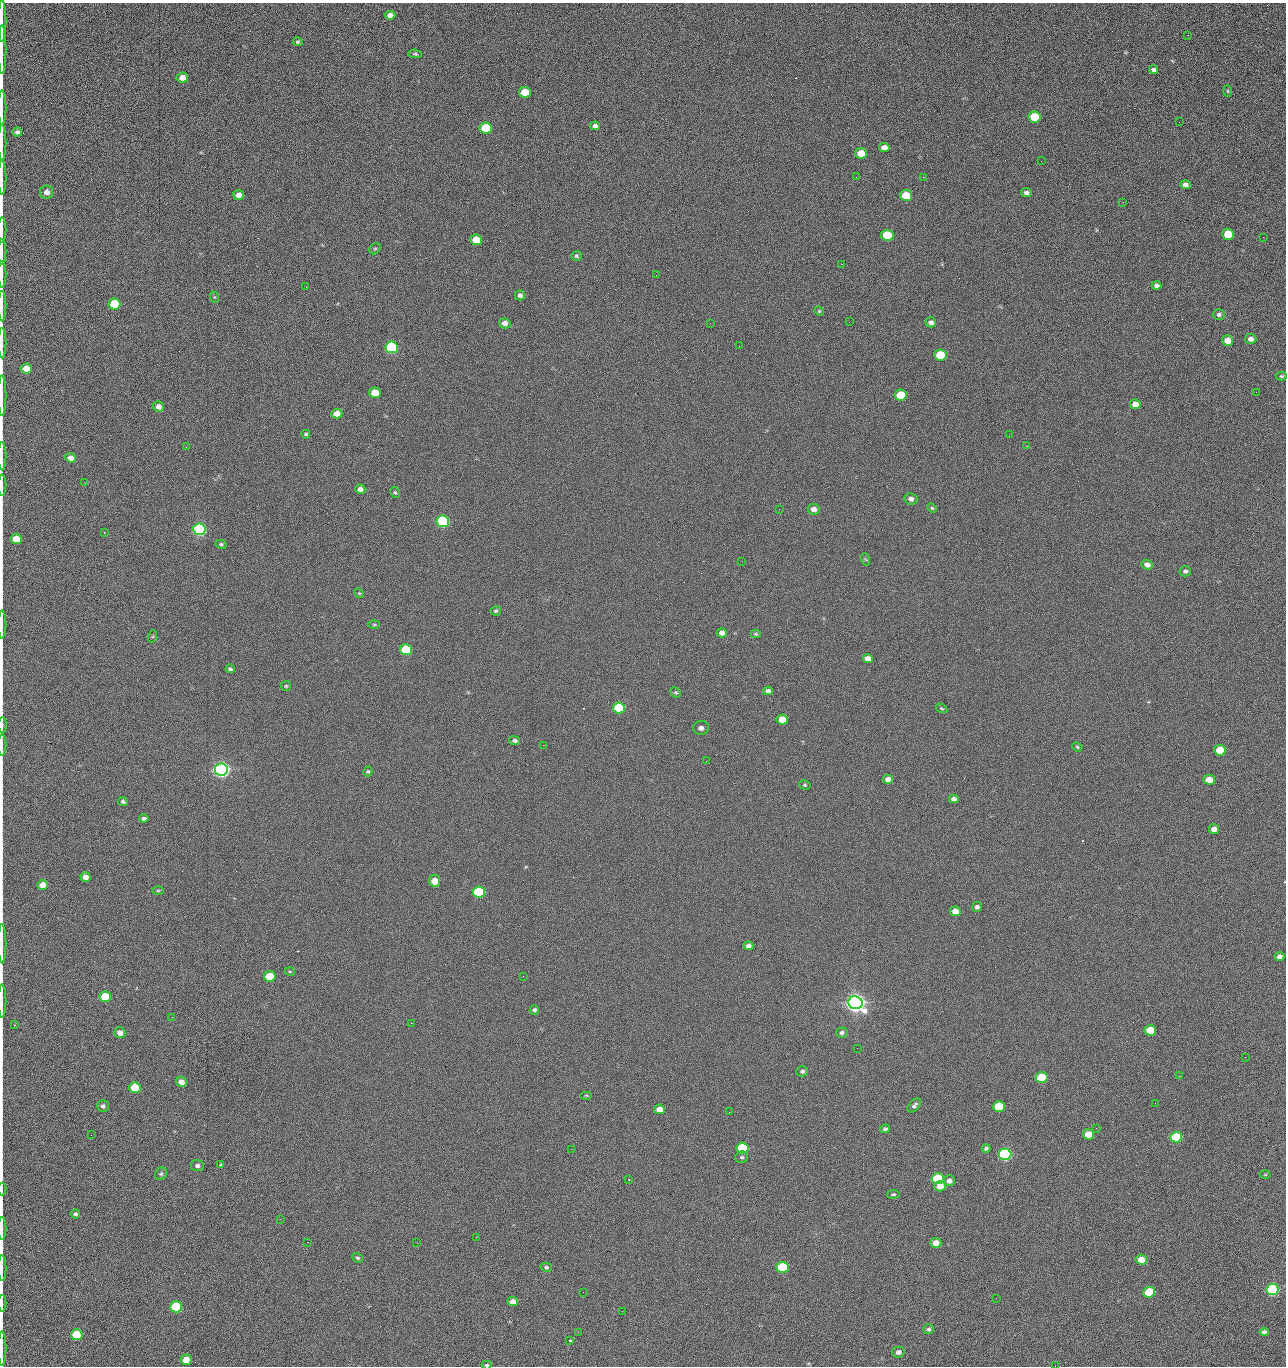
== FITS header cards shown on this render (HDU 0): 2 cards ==
NAXIS1  =                 1284 /fastest changing axis
NAXIS2  =                 1364 /next to fastest changing axis

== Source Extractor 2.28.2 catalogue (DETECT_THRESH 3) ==
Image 1284 x 1364 px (HDU 0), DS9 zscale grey, 1 PNG px = 1 image px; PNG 1288 x 1368 px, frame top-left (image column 1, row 1364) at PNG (2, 3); each listed source drawn as its Kron ellipse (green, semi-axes under 4 px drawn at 4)
Background 121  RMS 14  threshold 43.2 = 3 sigma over >= 5 px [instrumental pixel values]
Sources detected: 210; all 210 listed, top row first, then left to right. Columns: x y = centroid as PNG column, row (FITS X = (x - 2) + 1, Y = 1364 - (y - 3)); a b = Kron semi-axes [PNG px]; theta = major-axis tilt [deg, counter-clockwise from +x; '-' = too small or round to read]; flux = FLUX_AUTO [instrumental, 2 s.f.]
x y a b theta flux
390 15 5 4 - 4.5e+03
2 21 21 2 90 3.8e+03
1188 35 3 2 - 1.2e+03
298 42 5 4 - 1.6e+03
2 50 24 2 90 4.6e+03
415 54 7 4 -8 1.4e+03
1154 70 5 4 - 2.6e+03
182 78 6 5 - 8.7e+03
1227 91 5 3 - 1.0e+03
525 92 6 5 - 2.3e+04
2 107 17 2 90 3.1e+03
1035 117 6 5 - 4.3e+04
1179 122 2 2 - 1.2e+03
595 126 5 4 - 3.5e+03
486 128 6 5 - 5.4e+04
17 132 5 4 - 2.8e+03
2 143 18 2 90 2.9e+03
884 147 5 4 - 6.3e+03
861 153 6 5 - 1.6e+04
1041 161 2 2 - 1.7e+03
856 177 2 2 - 2.3e+03
923 177 2 2 - 1.8e+04
2 178 17 2 90 2.7e+03
1185 185 5 4 - 3.5e+03
47 192 6 6 - 5.2e+03
1026 193 5 4 - 2.7e+03
239 195 5 5 - 6.2e+03
906 195 6 5 - 2.8e+04
1123 202 3 2 - 9.2e+02
2 230 12 2 90 1.9e+03
1228 234 6 5 - 2.4e+04
887 235 6 5 - 4.2e+04
1263 237 3 2 - 8.2e+02
476 240 6 5 - 2.0e+04
375 249 6 5 - 1.4e+03
2 252 13 2 90 2.1e+03
576 256 5 5 - 1.7e+03
841 264 2 2 - 2.7e+04
2 274 13 2 90 1.6e+03
656 275 2 2 - 1.4e+03
1156 285 5 4 - 2.4e+03
306 287 2 2 - 6.9e+02
520 295 5 5 - 3.0e+03
214 297 6 4 -71 1.1e+03
114 304 6 5 - 5.2e+04
2 306 15 2 90 2.9e+03
819 311 5 4 - 1.0e+03
1219 315 6 5 - 2.2e+03
849 322 2 2 - 4.5e+02
931 322 5 5 - 3.8e+03
505 323 6 5 - 5.1e+03
710 323 2 2 - 3.3e+03
1251 339 6 5 - 4.3e+03
1227 341 5 5 - 9.9e+03
2 343 15 2 90 2.3e+03
739 346 2 2 - 4.0e+02
392 347 6 6 - 1.6e+05
940 355 6 5 - 4.0e+04
26 368 5 5 - 1.1e+04
1281 376 5 4 - 1.5e+03
1256 392 2 2 - 1.4e+03
375 393 6 5 - 2.0e+04
901 395 6 5 - 3.3e+04
2 396 20 2 90 3.4e+03
1135 404 5 5 - 9.5e+03
158 407 5 5 - 4.9e+03
337 414 5 4 - 9.6e+03
306 434 4 3 - 1.4e+03
1009 435 2 2 - 3.1e+03
1027 446 2 2 - 5.4e+02
186 447 2 2 - 3.1e+03
2 456 14 2 90 2.2e+03
71 458 5 4 - 6.2e+03
85 483 3 2 - 9.5e+02
2 485 10 2 90 1.7e+03
360 489 5 4 - 5.1e+03
395 492 6 4 -61 1.4e+03
911 499 6 5 - 3.7e+03
932 508 5 4 - 1.3e+03
779 509 2 2 - 4.9e+02
814 509 6 5 - 5.1e+03
443 521 6 5 - 2.0e+05
199 529 6 6 - 3.3e+05
104 532 2 2 - 6.2e+02
16 539 5 5 - 1.9e+04
221 544 5 4 - 1.4e+03
865 559 6 4 -70 1.1e+03
742 561 3 2 - 7.6e+02
1147 565 5 4 - 5.2e+03
1185 571 6 5 - 2.4e+03
359 593 5 4 - 1.1e+03
496 611 5 4 - 1.7e+03
2 624 14 2 90 2.1e+03
374 625 6 4 0 1.1e+03
722 633 5 4 - 5.1e+03
756 634 5 4 - 1.3e+03
153 636 6 4 71 9.5e+02
406 650 6 5 - 9.1e+04
868 659 5 4 - 7.0e+03
230 669 4 3 - 1.8e+03
286 686 5 5 - 1.2e+03
768 691 5 4 - 3.8e+03
676 692 6 4 -42 1.4e+03
619 708 6 5 - 7.1e+04
941 708 6 3 -30 1.1e+03
782 719 5 5 - 1.5e+04
2 725 8 3 89 1.5e+03
701 728 8 7 - 4.7e+03
515 741 5 4 - 2.6e+03
2 745 10 2 90 1.7e+03
543 745 2 2 - 3.3e+03
1077 747 5 4 - 1.2e+03
1220 750 6 5 - 2.6e+04
706 761 2 2 - 2.0e+03
221 769 6 6 - 7.3e+05
368 772 5 4 - 1.3e+03
888 779 5 4 - 5.7e+03
1209 780 5 5 - 1.3e+04
805 785 6 4 -17 1.4e+03
954 799 5 4 - 3.7e+03
123 802 5 4 - 1.9e+03
144 818 4 4 - 2.1e+03
1214 829 5 5 - 6.0e+03
86 877 5 4 - 5.8e+03
435 881 6 5 - 1.4e+04
42 885 5 5 - 9.8e+03
158 891 5 3 - 1.1e+03
479 892 6 5 - 1.3e+05
977 907 5 5 - 2.8e+03
955 911 5 5 - 9.5e+03
2 944 20 2 90 3.4e+03
748 946 5 4 - 3.6e+03
1279 957 5 4 - 4.4e+03
290 972 5 3 - 8.9e+02
270 976 6 5 - 3.3e+04
523 976 2 2 - 2.1e+03
105 997 6 5 - 5.3e+04
2 1001 17 2 90 2.6e+03
855 1003 7 6 - 1.2e+06
534 1010 4 4 - 1.9e+03
172 1017 2 2 - 4.2e+02
411 1023 2 2 - 5.3e+03
14 1025 2 2 - 5.9e+02
1150 1030 6 5 - 3.0e+04
120 1033 6 5 - 6.3e+03
842 1033 6 5 - 2.3e+03
857 1048 2 2 - 1.3e+03
1245 1057 2 2 - 1.9e+03
802 1071 6 5 - 2.2e+03
1179 1076 2 2 - 2.6e+03
1042 1078 6 5 - 4.8e+04
181 1082 5 5 - 7.6e+03
135 1087 6 5 - 3.1e+04
586 1095 6 4 0 8.9e+02
1155 1103 3 2 - 8.5e+02
103 1106 6 6 - 2.3e+03
914 1106 8 5 46 2.8e+03
999 1107 6 5 - 4.4e+04
659 1109 5 4 - 8.6e+03
729 1112 2 2 - 8.1e+02
1096 1128 2 2 - 4.5e+02
885 1129 5 4 - 1.9e+03
1088 1134 5 5 - 1.7e+04
91 1135 2 2 - 2.4e+03
1176 1137 6 5 - 5.8e+04
742 1148 6 5 - 7.9e+04
986 1148 4 4 - 2.0e+03
571 1149 2 2 - 9.1e+02
1005 1154 6 5 - 2.8e+05
742 1157 6 6 - 2.0e+03
221 1165 4 3 - 1.0e+03
197 1166 6 5 - 3.0e+03
161 1174 6 5 - 2.0e+03
1265 1174 5 3 - 9.0e+02
628 1179 2 2 - 6.4e+02
938 1179 6 5 - 8.5e+04
949 1181 5 5 - 3.9e+03
940 1186 5 5 - 1.0e+04
2 1189 6 2 90 8.7e+02
893 1194 6 3 5 1.3e+03
75 1214 5 4 - 2.2e+03
280 1219 3 2 - 2.3e+03
2 1229 11 2 90 2.2e+03
476 1237 2 2 - 8.5e+03
308 1242 2 2 - 1.8e+03
417 1243 2 2 - 5.5e+03
936 1243 6 5 - 9.1e+03
358 1258 5 4 - 1.6e+03
1141 1260 6 5 - 1.3e+04
546 1267 6 4 -13 1.7e+03
783 1267 6 5 - 8.1e+04
2 1268 13 2 90 2.0e+03
1272 1290 6 5 - 1.9e+05
583 1292 2 2 - 4.3e+02
1149 1292 6 5 - 4.6e+04
996 1298 2 2 - 2.7e+03
513 1302 5 4 - 7.8e+03
2 1303 8 2 90 1.4e+03
176 1307 6 5 - 1.0e+05
622 1311 3 2 - 7.0e+02
928 1329 5 5 - 2.0e+03
578 1332 2 2 - 3.7e+03
1264 1332 5 4 - 3.2e+03
77 1335 6 5 - 5.4e+04
570 1340 3 3 - 1.8e+03
2 1349 17 2 90 2.9e+03
898 1352 6 5 - 3.5e+03
186 1360 5 5 - 1.9e+04
487 1365 5 3 - 1.4e+03
1055 1366 2 2 - 1.8e+03
At the frame edge (FLAGS 8, measured only in part): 25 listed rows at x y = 2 21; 2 50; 2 107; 2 143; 2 178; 2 230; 2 252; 2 274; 2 306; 2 343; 2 396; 2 456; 2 485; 2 624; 2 725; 2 745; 2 944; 2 1001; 2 1189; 2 1229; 2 1268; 2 1303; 2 1349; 487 1365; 1055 1366

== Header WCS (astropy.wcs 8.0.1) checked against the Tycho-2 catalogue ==
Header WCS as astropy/WCSLIB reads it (CRVAL/CRPIX/CD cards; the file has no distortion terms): RA---TAN/DEC--TAN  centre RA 15:41:40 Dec +51:59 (235.42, +51.98 deg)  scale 1.26 arcsec/px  FOV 26.9' x 28.5'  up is +92 deg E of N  parity flipped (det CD > 0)
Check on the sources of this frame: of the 60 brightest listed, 10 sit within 2.0 arcsec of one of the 11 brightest Tycho-2 stars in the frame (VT <= 12.29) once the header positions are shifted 0.09 arcsec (0.07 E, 0.06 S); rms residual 1.18 arcsec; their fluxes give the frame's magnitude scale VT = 24.51 - 2.5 log10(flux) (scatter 0.21 mag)
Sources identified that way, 10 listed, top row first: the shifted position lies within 2.0 arcsec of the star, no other Tycho-2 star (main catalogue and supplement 1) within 4.0 arcsec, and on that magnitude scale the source's flux lands within +1.5 / -3 mag of the star's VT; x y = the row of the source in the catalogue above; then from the Tycho-2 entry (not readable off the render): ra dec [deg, ICRS J2000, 3 dp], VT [Tycho-2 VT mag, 2 dp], TYC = Tycho-2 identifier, HIP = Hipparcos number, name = IAU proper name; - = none
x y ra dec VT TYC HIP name
392 347 235.614 +52.064 11.61 3489-1132-1 - -
443 521 235.514 +52.049 11.19 3489-1407-1 - -
221 769 235.378 +52.130 9.31 3489-1322-1 76850 -
479 892 235.303 +52.042 11.52 3489-958-1 - -
855 1003 235.232 +51.912 9.59 3489-824-1 - -
1005 1154 235.143 +51.862 10.97 3489-1016-1 - -
938 1179 235.131 +51.886 12.29 3489-908-1 - -
783 1267 235.084 +51.941 11.45 3489-1346-1 - -
1272 1290 235.062 +51.771 11.53 3489-1453-1 - -
176 1307 235.075 +52.152 11.74 3489-912-1 - -